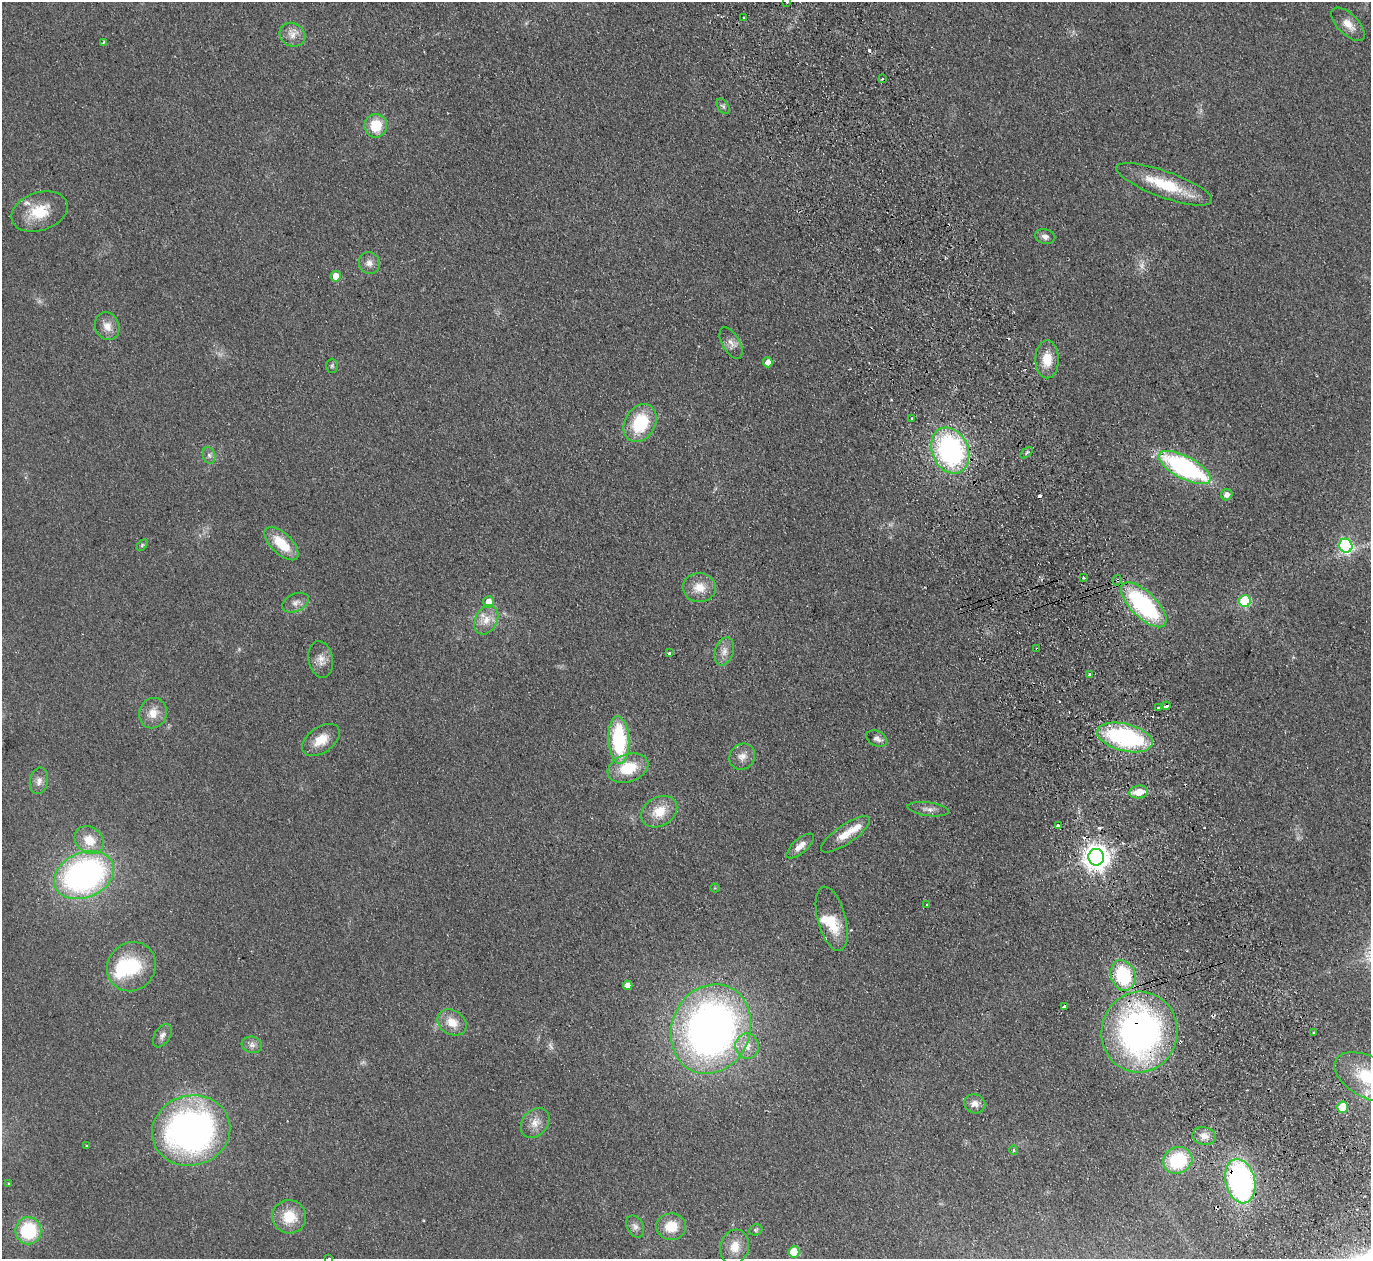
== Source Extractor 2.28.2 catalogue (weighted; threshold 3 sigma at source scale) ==
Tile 6 of 4 x 4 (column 2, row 2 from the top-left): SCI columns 1424-2792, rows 2819-4075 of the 5585 x 5508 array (HDU 1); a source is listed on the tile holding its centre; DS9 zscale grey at full resolution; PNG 1373 x 1261 px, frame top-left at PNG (2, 2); each listed source drawn as its Kron ellipse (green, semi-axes under 4 px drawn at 4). Shown black and unused: <1% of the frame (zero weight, under 2 of 3 exposures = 3% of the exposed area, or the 3 px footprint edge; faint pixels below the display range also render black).
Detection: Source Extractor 2.28.2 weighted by HDU 2 'WHT'; one run over the whole footprint, this tile lists its part. Background 0.0914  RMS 0.01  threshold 0.0452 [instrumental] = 3 sigma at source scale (4.5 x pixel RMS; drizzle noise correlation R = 1.50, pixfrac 1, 0.05/0.05 arcsec/px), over >= 5 px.
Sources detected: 112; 2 too faint to see at this stretch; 1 inside a brighter object's white glare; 11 cosmic-ray / hot-pixel residue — neither listed nor drawn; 5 inside a brighter listed object's ellipse — not listed separately; the other 93 listed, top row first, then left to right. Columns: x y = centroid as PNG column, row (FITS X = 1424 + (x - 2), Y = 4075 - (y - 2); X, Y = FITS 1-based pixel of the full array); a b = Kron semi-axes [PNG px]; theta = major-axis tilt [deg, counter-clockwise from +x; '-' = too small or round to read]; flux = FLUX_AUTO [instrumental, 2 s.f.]
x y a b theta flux
786 2 3 3 - 3.3
744 17 3 2 - 1.7
1348 24 21 10 -45 11
292 35 13 11 -32 8.7
103 42 4 3 - 1.1
882 79 3 3 - 1.3
723 106 8 5 -55 2.2
376 126 12 11 - 26
1164 184 51 13 -20 46
39 211 29 19 19 30
1045 237 10 7 -12 4.2
369 263 11 10 - 6
336 276 5 5 - 13
107 326 14 12 -65 9.5
731 343 17 9 -61 6.8
1047 359 19 11 90 18
768 362 5 4 - 7.9
332 366 7 5 89 1.9
911 418 3 3 - 2.7
640 423 20 15 59 49
950 450 24 18 -66 180
1027 453 7 4 44 1.7
209 455 8 6 -74 2.9
1185 467 29 11 -28 170
1227 495 6 5 - 5.1
281 544 21 10 -44 28
142 545 6 4 46 1.4
1346 546 7 6 - 170
1083 577 3 3 - 4.7
1117 580 5 4 - 2.1
699 587 16 14 -5 15
1245 601 6 6 - 69
489 602 6 5 - 10
296 603 14 9 23 5.7
1144 605 29 13 -44 140
486 620 15 11 62 12
1037 649 3 2 - 1.9
724 651 14 9 72 7.3
669 653 3 3 - 2.1
321 659 18 12 -78 9.3
1089 675 3 3 - 2.2
1166 706 4 3 - 20
1158 707 3 2 - 1.5
153 713 15 13 69 12
1125 737 28 13 -14 140
877 739 11 7 -26 4.6
321 740 21 12 35 16
619 740 24 10 -87 82
742 757 14 12 50 8
628 768 21 14 18 32
39 781 13 9 78 5.8
1139 792 9 6 6 13
928 809 21 7 -7 5.7
659 812 19 14 31 20
1058 825 3 3 - 8.2
846 834 29 9 34 16
89 840 16 12 -37 19
800 846 17 7 42 8.5
1096 857 8 8 - 970
84 875 31 22 24 290
715 888 4 4 - 1
926 904 3 2 - 1.2
832 919 33 14 -75 22
131 967 25 23 48 48
1123 975 15 12 -70 65
628 985 4 4 - 5.9
1064 1006 3 3 - 2.4
452 1022 15 12 -32 14
711 1029 46 39 67 550
1139 1032 40 38 80 350
1314 1033 3 3 - 2.6
162 1036 13 7 59 4.4
252 1045 10 8 -17 4.6
747 1046 12 12 - 11
1367 1077 36 20 -29 52
975 1104 10 9 - 6.5
1343 1107 5 5 - 24
535 1123 16 12 50 10
191 1130 39 35 14 370
1204 1136 11 9 -12 7.9
87 1145 3 3 - 1
1014 1150 4 4 - 1.1
1178 1160 15 13 25 56
1240 1181 22 14 -76 240
9 1183 2 2 - 1
289 1217 17 16 - 24
635 1227 12 8 -63 4.6
671 1227 15 13 -4 20
756 1230 7 5 20 1.8
28 1231 13 13 - 59
735 1247 17 14 73 14
794 1252 5 5 - 28
329 1258 3 3 - 1.9
Overlapping masked pixels (flux is a lower limit): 5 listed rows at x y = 1117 580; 1037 649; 1166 706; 1139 1032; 1240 1181
Isophote crosses this tile's border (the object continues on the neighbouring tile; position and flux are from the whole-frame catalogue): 3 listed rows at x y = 786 2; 1367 1077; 329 1258